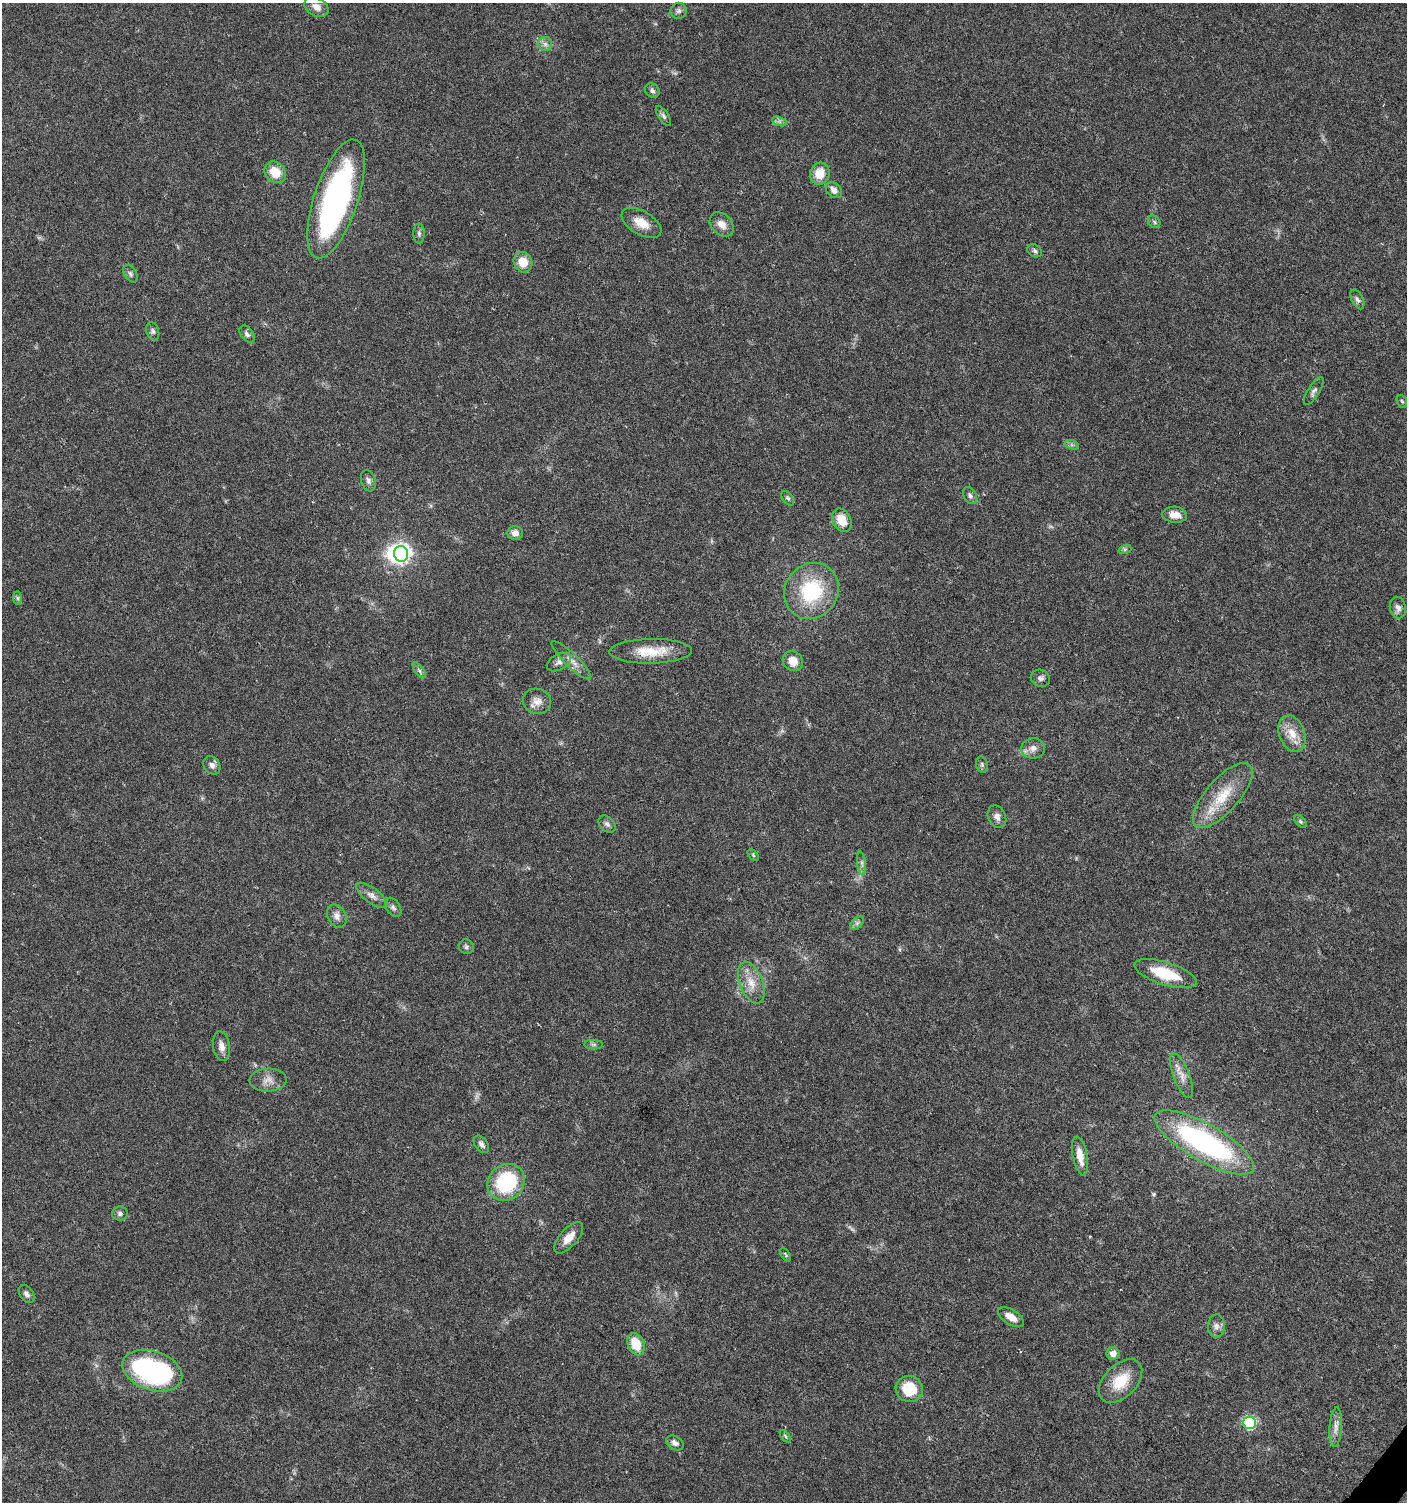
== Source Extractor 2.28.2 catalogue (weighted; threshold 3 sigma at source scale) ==
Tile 6 of 4 x 4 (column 2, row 2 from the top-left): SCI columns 1645-3049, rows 3004-4503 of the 6032 x 6014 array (HDU 1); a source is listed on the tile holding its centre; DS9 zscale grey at full resolution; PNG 1409 x 1504 px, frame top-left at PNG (2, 3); each listed source drawn as its Kron ellipse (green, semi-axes under 4 px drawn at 4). Shown black and unused: <1% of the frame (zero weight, under 5 of 9 exposures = <1% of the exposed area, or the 3 px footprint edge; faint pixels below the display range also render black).
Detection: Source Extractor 2.28.2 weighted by HDU 2 'WHT'; one run over the whole footprint, this tile lists its part. Background 0.0275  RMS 0.0024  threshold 0.00979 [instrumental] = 3 sigma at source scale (4.09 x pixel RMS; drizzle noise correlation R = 1.36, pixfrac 0.8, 0.0396/0.0396 arcsec/px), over >= 5 px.
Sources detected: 85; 1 too faint to see at this stretch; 3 inside a brighter object's white glare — neither listed nor drawn; the other 81 listed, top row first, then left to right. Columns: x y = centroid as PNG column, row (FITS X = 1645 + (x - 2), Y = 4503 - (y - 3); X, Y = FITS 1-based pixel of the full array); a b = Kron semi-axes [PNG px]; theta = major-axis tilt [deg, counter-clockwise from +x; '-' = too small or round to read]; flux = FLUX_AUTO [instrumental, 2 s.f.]
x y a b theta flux
316 7 13 9 -28 1.6
679 11 8 8 - 0.72
545 44 7 7 - 0.81
652 91 8 6 -38 0.66
663 116 11 5 -57 0.62
779 121 7 4 -19 0.63
275 172 12 9 -45 4.3
820 174 11 9 74 3.9
834 190 9 7 -43 1.3
336 199 62 22 72 56
1154 222 7 5 -47 0.39
641 223 22 11 -31 3.5
722 224 14 10 -46 2
419 233 10 5 -90 0.65
1035 251 8 6 -34 0.58
523 262 10 9 - 3.7
130 274 9 6 -60 0.6
1357 299 10 5 -63 0.68
153 331 9 6 -73 0.57
247 334 10 6 -53 0.66
1314 391 16 5 58 0.86
1402 401 7 5 -67 0.32
1072 445 7 4 -19 0.44
368 481 11 7 -73 0.79
970 495 9 6 -60 0.74
788 498 8 5 -51 0.45
1175 515 12 8 -5 2.2
842 520 12 9 -63 3.7
515 533 8 7 - 1.4
1125 549 6 4 18 0.36
401 554 8 7 - 84
811 591 29 26 55 16
18 598 7 4 -89 0.39
1398 608 11 8 -76 1
651 651 41 12 1 6.2
571 660 26 6 -44 1.9
793 661 10 9 - 2.8
559 662 13 8 28 1.1
419 670 9 4 -55 0.53
1040 678 9 8 - 0.81
537 701 14 12 -20 1.9
1292 734 19 12 -69 3.6
1033 748 12 10 9 1.6
212 765 10 8 -55 1
982 765 8 6 -75 0.6
1223 796 41 16 49 8
997 817 12 8 -66 1.2
1301 822 7 4 -46 0.39
607 824 10 7 -43 0.75
753 855 7 4 -46 0.3
862 864 12 4 -82 0.69
372 895 18 7 -36 1.6
393 907 10 6 -55 0.79
337 916 12 9 -62 1.4
857 923 8 5 45 0.6
466 947 7 7 - 0.53
1165 974 32 11 -17 8.6
751 983 22 11 -69 3.5
594 1044 9 4 0 0.54
221 1046 15 8 -81 1.5
1182 1076 24 8 -69 2.3
268 1080 18 11 4 2.1
1204 1142 56 18 -30 47
481 1144 10 6 -53 0.86
1080 1156 20 7 -78 2.8
506 1182 20 17 43 17
120 1213 8 7 - 0.72
569 1238 19 9 48 2.6
786 1255 7 4 -55 0.29
27 1294 10 6 -55 0.83
1011 1317 15 7 -34 2.1
1216 1326 11 8 87 1.1
636 1344 12 8 -66 5.4
1113 1353 6 6 - 1.7
152 1371 31 19 -18 40
1121 1381 26 16 45 6.5
909 1389 13 13 - 7.4
1250 1423 6 6 - 26
1336 1427 20 6 86 1.6
785 1436 7 3 -53 0.35
675 1443 9 6 -31 0.96